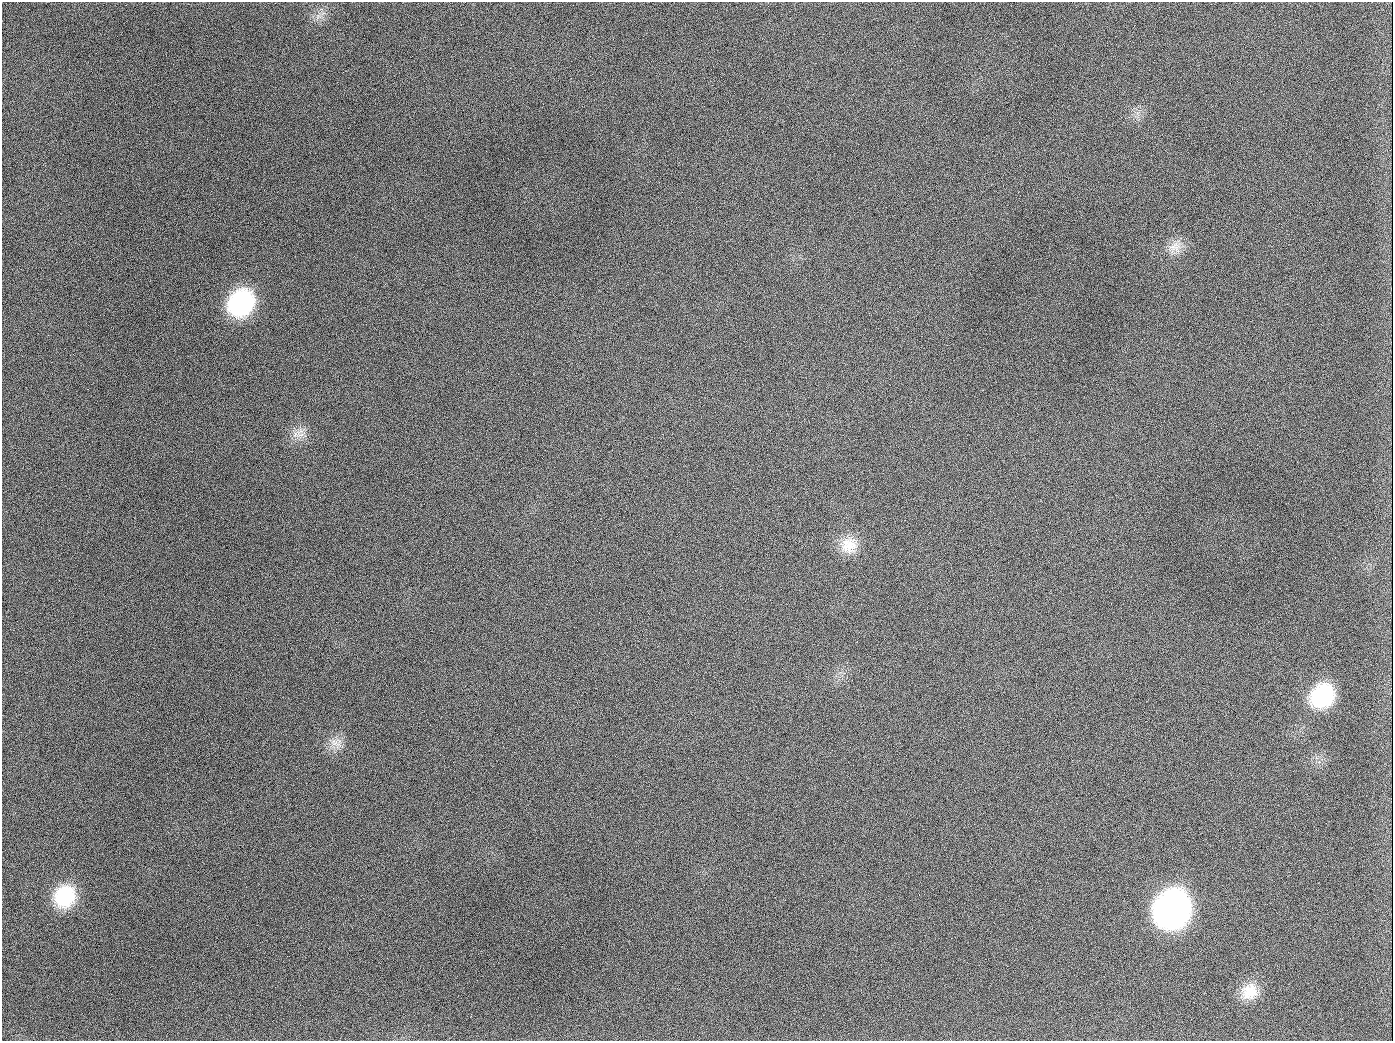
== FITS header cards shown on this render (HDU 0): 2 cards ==
NAXIS1  =                 1391
NAXIS2  =                 1039

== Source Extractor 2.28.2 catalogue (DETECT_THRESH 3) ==
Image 1391 x 1039 px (HDU 0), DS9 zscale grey, 1 PNG px = 1 image px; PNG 1395 x 1043 px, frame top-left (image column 1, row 1039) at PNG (2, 2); no overlay
Background 2010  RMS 82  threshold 245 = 3 sigma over >= 5 px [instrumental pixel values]
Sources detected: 12; all 12 listed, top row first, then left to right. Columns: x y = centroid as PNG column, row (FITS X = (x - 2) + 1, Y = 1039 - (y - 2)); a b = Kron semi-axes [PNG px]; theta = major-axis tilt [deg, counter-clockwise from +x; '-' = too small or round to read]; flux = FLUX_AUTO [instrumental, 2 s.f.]
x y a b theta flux
189 126 2 2 - 5.9e+03
1175 247 18 15 0 7.7e+04
241 303 27 22 50 6.6e+05
654 407 2 2 - 3.7e+03
301 435 13 5 5 3.1e+04
849 545 23 21 8 1.3e+05
1322 696 26 22 41 4.2e+05
335 743 20 8 -31 5.2e+04
65 896 23 21 62 3.2e+05
1172 909 26 23 55 3.0e+06
1249 992 22 20 53 1.3e+05
944 1026 2 2 - 4.0e+03